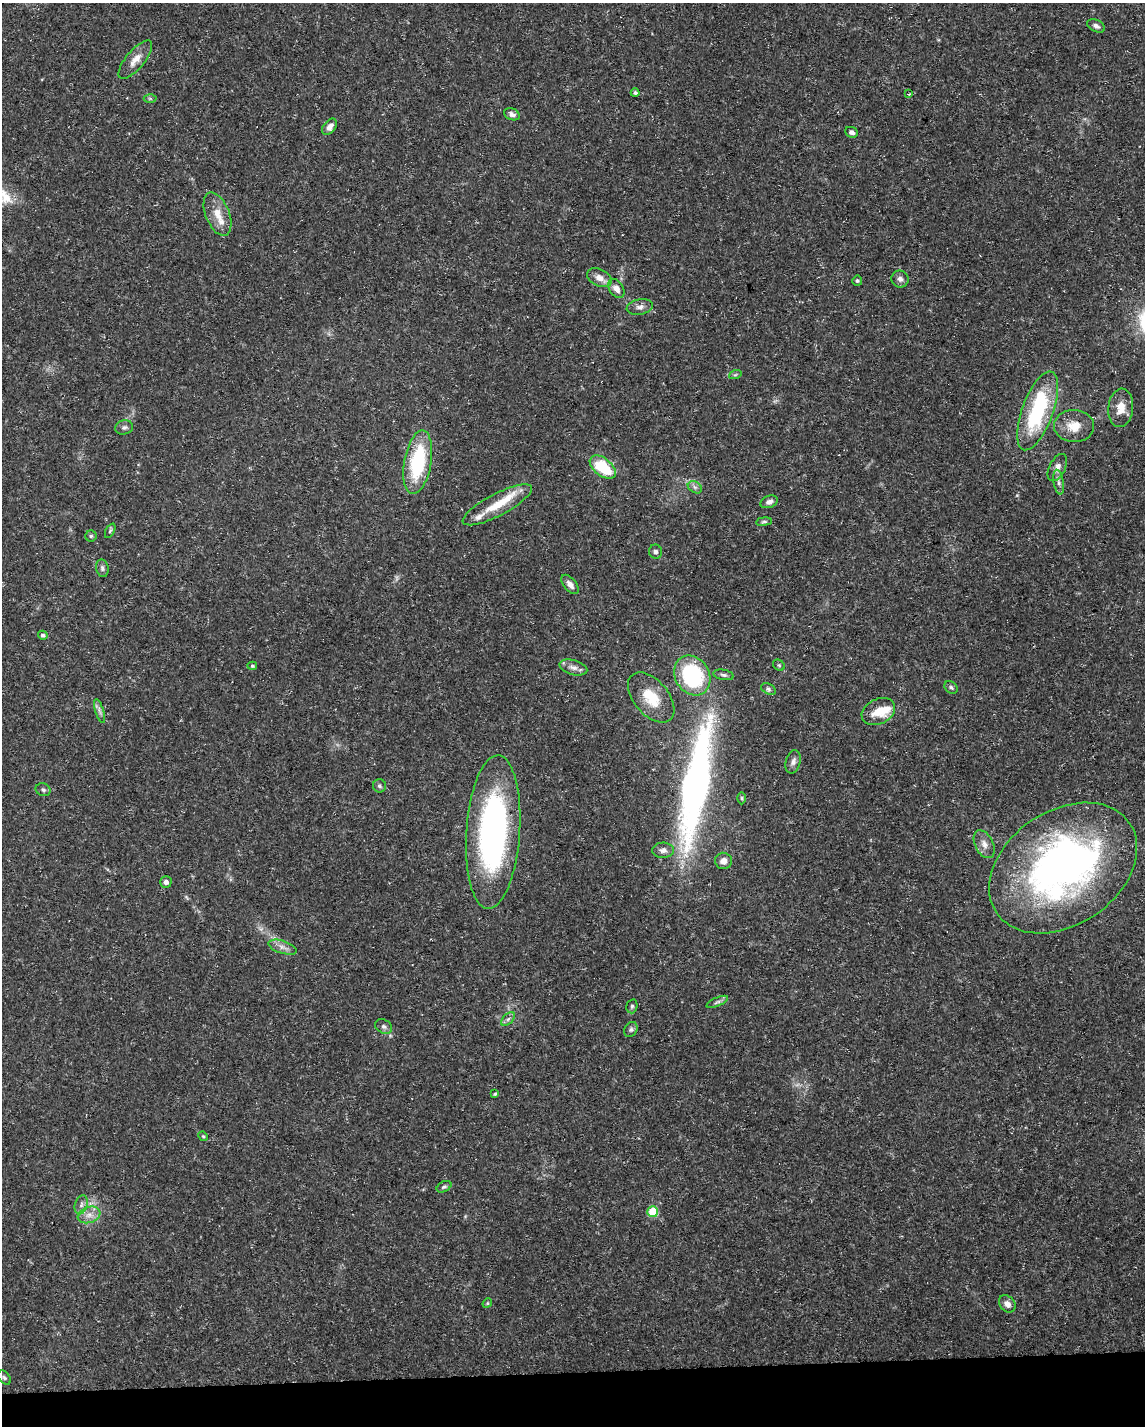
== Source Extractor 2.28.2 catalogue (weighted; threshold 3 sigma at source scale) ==
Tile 10 of 4 x 3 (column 2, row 3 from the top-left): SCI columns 1145-2287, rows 53-1476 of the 4574 x 4333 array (HDU 1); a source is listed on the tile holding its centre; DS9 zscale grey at full resolution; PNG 1147 x 1428 px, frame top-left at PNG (2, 3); each listed source drawn as its Kron ellipse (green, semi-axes under 4 px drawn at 4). Shown black and unused: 4% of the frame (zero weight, under 3 of 5 exposures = <1% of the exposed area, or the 3 px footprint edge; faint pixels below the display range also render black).
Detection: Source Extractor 2.28.2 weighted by HDU 2 'WHT'; one run over the whole footprint, this tile lists its part. Background 0.0294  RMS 0.0029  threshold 0.013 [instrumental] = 3 sigma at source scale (4.5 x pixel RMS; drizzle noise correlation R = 1.50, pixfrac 1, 0.0396/0.0396 arcsec/px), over >= 5 px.
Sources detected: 78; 4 inside a brighter object's white glare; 1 long thin detection or spike segment (spike, bleed or trail) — neither listed nor drawn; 5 inside a brighter listed object's ellipse — not listed separately; the other 68 listed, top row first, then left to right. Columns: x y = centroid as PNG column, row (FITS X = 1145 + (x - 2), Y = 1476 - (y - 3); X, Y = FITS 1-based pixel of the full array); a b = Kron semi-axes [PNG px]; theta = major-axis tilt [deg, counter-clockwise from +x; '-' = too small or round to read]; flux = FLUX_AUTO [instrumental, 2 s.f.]
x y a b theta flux
1096 26 9 6 -27 0.97
135 60 24 9 50 3.2
635 93 4 4 - 0.65
909 94 3 3 - 0.32
150 98 6 4 0 0.47
512 114 8 5 -23 1.1
330 127 9 6 51 1.5
851 132 6 5 - 0.99
218 214 23 12 -68 4.5
599 278 13 8 -25 2.3
900 279 8 8 - 1.2
857 281 5 5 - 0.53
616 288 10 7 -57 2.1
640 307 13 7 11 1.4
735 375 6 4 19 0.46
1121 408 19 12 84 3.7
1038 411 41 15 70 27
1074 426 20 16 -3 4.8
124 427 9 7 15 0.9
418 462 32 13 80 22
603 467 15 8 -38 13
1057 468 15 8 62 1.8
1059 482 12 5 -80 1
695 487 7 5 -32 0.83
769 502 9 6 21 1.1
497 505 38 11 28 7.6
764 522 8 4 8 0.51
110 531 8 4 62 0.49
91 536 5 5 - 0.45
656 552 7 6 - 0.95
102 568 9 6 -82 0.84
570 584 11 6 -50 1.7
43 635 5 4 - 0.75
779 665 6 5 - 0.45
252 666 5 4 - 0.36
573 667 14 7 -16 1.7
723 675 10 5 -10 0.82
692 676 21 17 -59 27
951 687 7 5 -39 0.63
768 689 8 5 -28 0.71
651 697 29 17 -49 8.2
99 711 12 3 -72 0.83
878 712 18 12 28 5.2
793 762 12 7 77 1.3
379 786 7 6 - 0.74
43 790 7 6 - 0.7
742 798 6 4 -90 0.39
493 832 77 27 86 82
984 844 15 9 -63 2.1
663 850 11 7 0 1.4
723 861 8 8 - 1.8
1063 868 80 57 34 120
166 882 6 5 - 1.2
283 947 15 6 -18 1.7
717 1002 11 4 23 0.81
632 1006 7 5 76 0.52
508 1019 8 5 45 0.84
384 1027 9 6 -32 0.9
631 1029 8 6 57 0.76
495 1094 4 4 - 0.36
203 1136 5 4 - 0.31
444 1187 8 5 28 0.62
81 1205 10 6 72 1.1
653 1212 5 5 - 13
89 1215 12 8 19 2.3
487 1303 5 4 - 0.34
1007 1304 9 7 -48 1.8
4 1378 8 5 -49 0.62